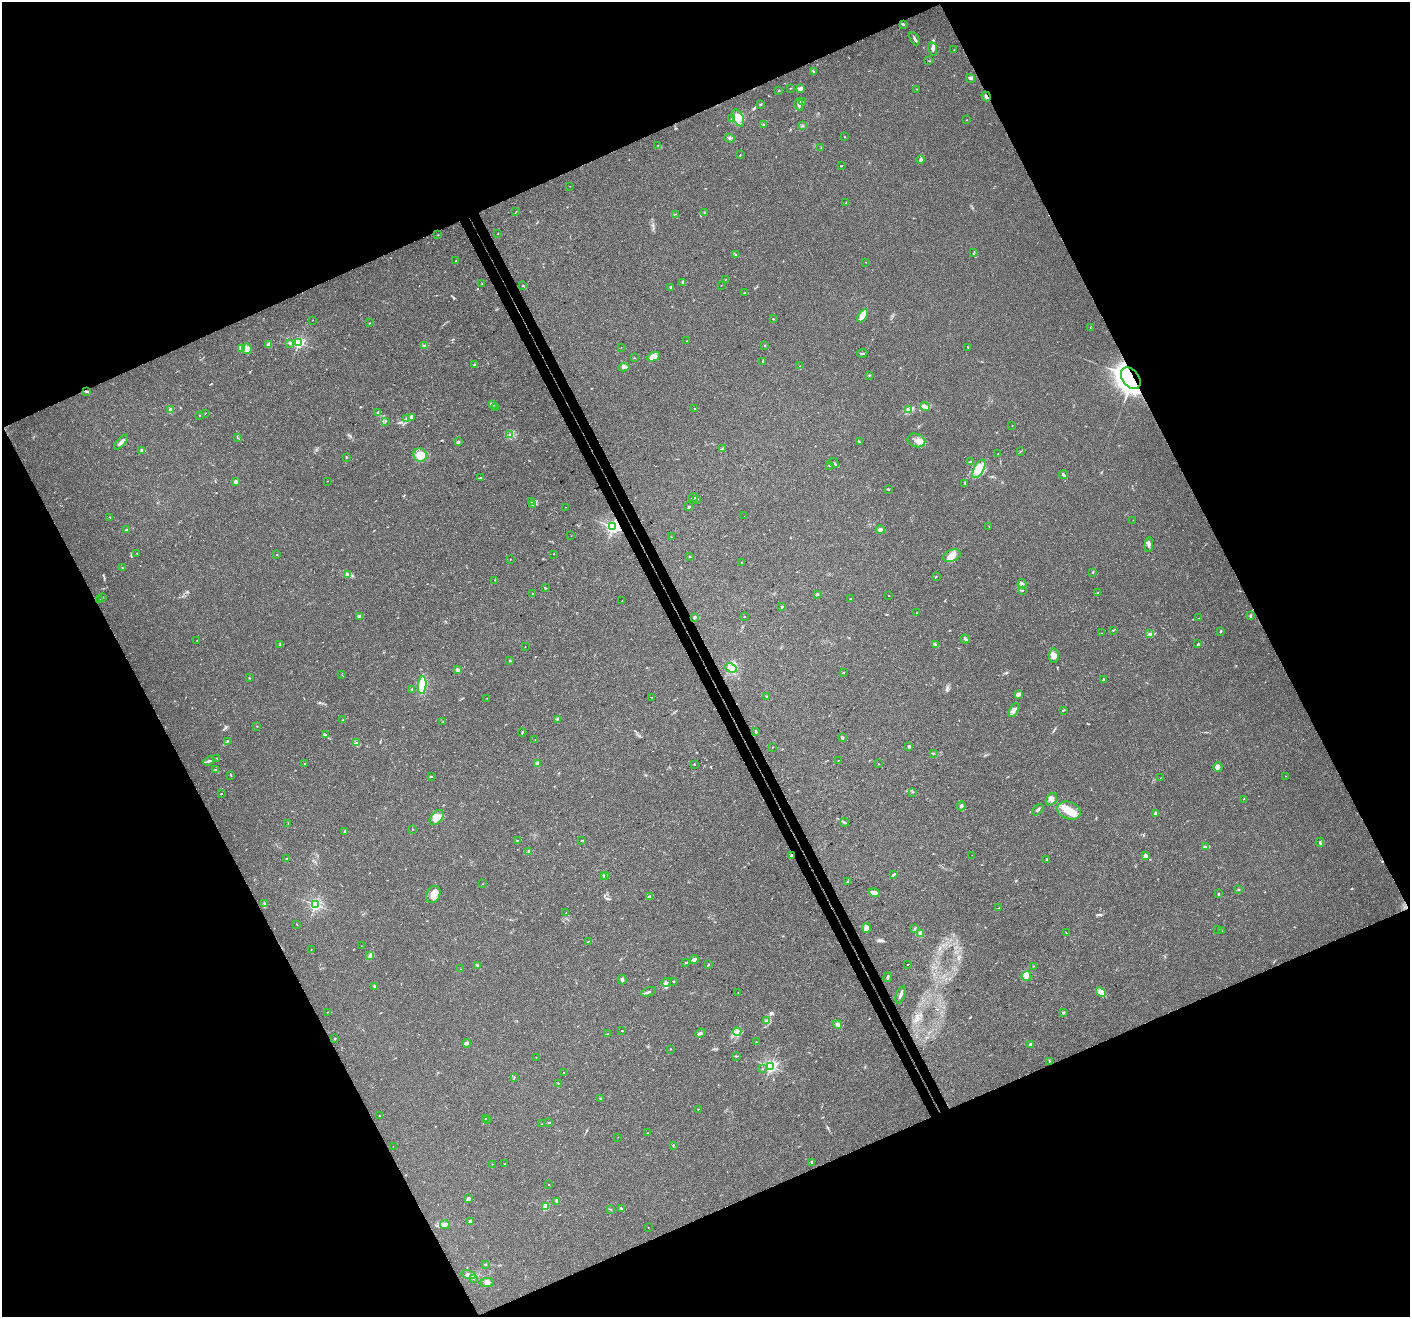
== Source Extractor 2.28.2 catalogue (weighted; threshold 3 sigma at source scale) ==
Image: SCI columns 67-5698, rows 220-5476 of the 5761 x 5639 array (HDU 1 of 3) = the unmasked area's bounding box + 8 px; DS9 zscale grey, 4 x 4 block average (1 PNG px = mean of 4 x 4 image px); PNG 1412 x 1319 px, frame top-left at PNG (2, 2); each listed source drawn as its Kron ellipse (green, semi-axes under 4 px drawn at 4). Shown black and unused: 45% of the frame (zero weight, under 3 of 4 exposures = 7% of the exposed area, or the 3 px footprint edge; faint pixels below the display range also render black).
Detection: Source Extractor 2.28.2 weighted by HDU 2 'WHT'. Background 0.0499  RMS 0.0041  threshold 0.0185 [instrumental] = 3 sigma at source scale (4.5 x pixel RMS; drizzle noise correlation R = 1.50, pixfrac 1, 0.0396/0.0396 arcsec/px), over >= 5 px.
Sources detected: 352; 1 too faint to see at this stretch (4 x 4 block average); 1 cosmic-ray / hot-pixel residue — neither listed nor drawn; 8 coinciding with a brighter row at this scale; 25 inside a brighter listed object's ellipse — not listed separately; the other 317 listed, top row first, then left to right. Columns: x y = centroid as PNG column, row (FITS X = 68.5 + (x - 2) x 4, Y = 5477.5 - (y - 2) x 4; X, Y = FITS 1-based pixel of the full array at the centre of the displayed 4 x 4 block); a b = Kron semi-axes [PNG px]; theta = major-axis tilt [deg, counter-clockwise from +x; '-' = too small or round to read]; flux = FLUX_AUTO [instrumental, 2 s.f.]
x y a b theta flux
903 24 3 2 - 3.4
914 39 7 2 -63 5.2
933 49 7 3 -82 7.4
954 50 2 2 - 0.74
929 61 2 2 - 0.73
813 71 2 2 - 2.4
971 78 4 3 - 4
790 88 2 2 - 1
801 89 4 2 - 3.4
917 89 2 2 - 0.83
779 91 2 2 - 1.4
986 96 5 2 - 6.9
802 102 3 2 - 1.6
760 104 3 2 - 1.4
799 105 6 3 -78 6
738 118 9 5 -64 18
732 119 3 3 - 3.5
967 120 2 2 - 0.62
763 125 2 2 - 1.2
803 126 2 2 - 2
844 136 2 2 - 1.1
730 138 5 2 - 3.5
658 145 2 2 - 0.76
821 147 2 2 - 1.4
740 155 2 2 - 1.1
921 160 4 2 - 4.7
841 166 3 2 - 1.3
570 186 2 2 - 0.52
846 203 3 2 - 0.96
516 212 2 2 - 0.8
704 213 2 2 - 0.87
675 214 2 2 - 0.58
498 234 2 2 - 0.56
438 235 2 2 - 0.91
973 253 2 2 - 1.2
736 255 2 2 - 0.79
456 261 2 2 - 1.2
866 262 2 2 - 0.87
725 280 2 2 - 0.77
683 282 4 2 - 2.8
482 283 2 2 - 0.71
721 285 2 2 - 0.64
523 286 2 2 - 0.98
671 287 3 2 - 2.7
745 293 4 2 - 2.4
863 316 7 3 60 49
773 319 2 2 - 1.6
313 320 2 2 - 0.84
369 323 2 2 - 0.64
1090 328 2 2 - 0.92
687 341 2 2 - 1.7
290 343 2 2 - 3.8
299 343 2 2 - 360
268 345 3 3 - 8
765 345 2 2 - 2
424 346 2 2 - 1.8
621 347 2 2 - 0.72
968 347 2 2 - 1.3
241 348 2 2 - 53
247 349 5 4 - 18
862 353 5 2 - 3
654 357 7 3 24 16
634 358 2 2 - 0.73
763 361 3 2 - 2.4
474 364 2 2 - 1.6
800 366 2 2 - 0.68
624 367 5 2 - 4.9
869 375 2 2 - 1.6
1131 378 12 8 -52 1600
86 391 4 2 - 3.4
493 405 4 2 - 5.5
925 406 5 3 - 5.7
495 407 3 2 - 6.8
171 409 3 2 - 4.8
695 409 2 2 - 1.5
909 410 3 2 - 2.4
205 413 3 2 - 0.91
378 413 4 2 - 3.5
200 415 2 2 - 0.86
411 417 3 3 - 3.7
406 419 4 2 - 3.6
385 421 2 2 - 1.3
1012 426 2 2 - 1.1
509 434 3 2 - 1.5
238 438 2 2 - 1.1
916 440 9 6 -22 13
121 442 9 2 48 8.4
458 442 4 2 - 3.9
859 442 3 2 - 1.4
722 449 4 2 - 1
142 450 4 4 - 5.1
1020 451 2 2 - 1.5
998 454 2 2 - 0.64
420 455 7 6 - 30
347 457 2 2 - 1.8
970 462 4 2 - 3.8
834 463 5 2 - 4.4
829 465 2 2 - 1.4
979 469 10 5 61 25
1063 475 4 2 - 4.3
480 478 3 2 - 2.7
327 481 2 2 - 0.75
236 482 2 2 - 26
965 483 2 2 - 1.6
888 489 2 2 - 2.7
693 497 5 2 - 4.1
697 499 3 2 - 1.6
532 502 2 2 - 1.5
533 505 3 2 - 1.1
566 507 2 2 - 0.57
688 507 2 2 - 2.4
744 516 2 2 - 0.26
110 517 2 2 - 1.2
1133 520 2 2 - 0.5
989 526 2 2 - 0.76
613 527 2 2 - 680
126 530 3 2 - 3.4
880 530 4 3 - 7.6
571 536 2 2 - 0.54
671 537 2 2 - 1.2
1149 545 7 3 85 6.2
137 553 2 2 - 0.79
553 554 2 2 - 0.89
277 555 2 2 - 1.1
952 556 9 5 21 18
690 557 2 2 - 2.4
510 559 2 2 - 0.73
742 562 2 2 - 1.8
122 568 2 2 - 0.85
1093 572 2 2 - 1.4
347 575 4 3 - 4.5
936 576 2 2 - 1.3
495 580 2 2 - 0.64
1022 584 5 4 - 6.2
545 588 2 2 - 1.3
1022 590 2 2 - 1.5
1097 593 3 2 - 1.4
533 594 2 2 - 1.4
817 594 3 2 - 2.4
889 596 2 2 - 0.94
102 597 2 2 - 1.6
850 599 2 2 - 2.1
99 600 3 2 - 1.6
622 601 2 2 - 0.67
782 606 2 2 - 2.7
917 612 2 2 - 1.6
359 616 3 2 - 3.5
1250 616 3 2 - 3.3
744 617 2 2 - 0.73
695 618 2 2 - 4.8
1199 618 2 2 - 0.48
1113 630 2 2 - 0.94
1220 631 3 2 - 2.1
1101 633 2 2 - 0.6
1150 634 2 2 - 3.6
965 639 5 2 - 3.8
197 640 2 2 - 0.54
936 644 2 2 - 2
1198 644 4 2 - 2.2
280 645 2 2 - 1.1
525 647 2 2 - 0.79
1054 656 7 5 86 12
510 660 2 2 - 1.8
731 668 6 4 -22 10
458 670 4 3 - 5.4
843 673 2 2 - 2
342 675 2 2 - 0.56
249 678 3 2 - 1.1
1103 680 3 2 - 2
422 685 9 3 83 58
412 689 3 2 - 1.3
1018 694 4 3 - 8.5
766 696 2 2 - 1.4
651 697 3 2 - 0.87
487 698 2 2 - 0.49
1014 710 7 3 62 10
1063 710 3 2 - 2.7
557 719 2 2 - 1
343 720 2 2 - 0.89
443 721 2 2 - 0.92
257 726 2 2 - 0.7
756 732 3 2 - 2.2
522 733 4 2 - 1.9
325 735 3 2 - 2.8
842 738 3 2 - 5.1
535 740 2 2 - 0.69
227 742 3 2 - 1.5
357 743 3 2 - 2.9
909 746 3 2 - 3.6
772 747 2 2 - 0.66
933 753 2 2 - 1.2
217 758 2 2 - 1.4
838 760 2 2 - 0.91
209 761 6 2 23 4.8
537 763 2 2 - 1.2
305 764 3 2 - 1.5
694 764 2 2 - 4.7
878 764 2 2 - 0.64
1218 767 5 4 - 8.4
215 770 2 2 - 1.1
231 775 3 2 - 1.6
1286 776 2 2 - 1.2
431 777 2 2 - 1.7
1160 778 2 2 - 0.45
913 792 2 2 - 1.3
221 794 2 2 - 1.5
1051 799 7 5 52 11
1243 799 2 2 - 0.67
961 806 4 2 - 4.5
1038 810 6 2 46 4.2
1069 810 12 8 -19 38
1156 813 2 2 - 21
437 817 9 5 50 16
844 822 4 2 - 2.9
288 824 3 2 - 1.4
412 829 2 2 - 0.74
345 831 2 2 - 3.4
517 840 2 2 - 0.82
581 840 2 2 - 1
1320 842 4 2 - 3.4
1206 846 2 2 - 1.8
529 851 2 2 - 1.2
972 855 2 2 - 0.52
791 856 4 2 - 4.3
1145 856 4 3 - 9.2
287 859 3 2 - 1.5
1046 859 3 2 - 1.9
893 874 4 2 - 3.3
603 876 3 2 - 10
605 876 3 2 - 2.3
848 881 3 2 - 2.4
482 884 2 2 - 1.1
1238 890 2 2 - 1.4
874 893 5 3 - 13
433 894 9 6 63 22
1218 894 3 2 - 2
649 896 3 2 - 2
265 904 2 2 - 1.3
315 904 2 2 - 510
999 908 2 2 - 0.69
566 913 2 2 - 0.62
297 925 2 2 - 1
866 928 5 4 - 14
915 928 3 2 - 2
1218 929 2 2 - 0.75
1222 931 2 2 - 0.5
1066 933 2 2 - 1.1
920 934 4 3 - 6.9
588 941 2 2 - 1.3
361 946 2 2 - 0.54
311 949 2 2 - 0.79
370 956 4 2 - 3.9
694 960 4 3 - 7.9
686 962 3 2 - 1.9
709 964 2 2 - 1.5
908 964 2 2 - 1.3
477 965 3 2 - 1.9
1034 966 2 2 - 0.92
461 969 2 2 - 0.52
1026 976 5 5 - 9
888 977 5 2 - 3.1
622 980 5 2 - 4.9
673 981 3 2 - 1.5
666 982 5 3 - 4.9
374 986 2 2 - 1.1
649 992 8 2 19 5.3
1101 992 5 3 - 19
738 993 2 2 - 0.62
901 995 9 2 69 6.4
327 1012 2 2 - 0.56
1063 1013 2 2 - 8.9
767 1021 2 2 - 1.4
838 1024 4 3 - 7.2
622 1031 2 2 - 1.6
737 1032 4 3 - 8.6
700 1033 5 2 - 4.6
608 1034 3 2 - 1.3
335 1039 3 2 - 1.4
756 1042 2 2 - 1.2
467 1043 4 2 - 9.5
1031 1044 3 2 - 4.7
670 1049 2 2 - 1.4
736 1056 3 2 - 1.8
536 1057 2 2 - 1.2
1049 1061 2 2 - 0.67
770 1066 2 2 - 530
762 1069 2 2 - 0.98
564 1072 2 2 - 1.8
514 1077 2 2 - 1.1
558 1083 2 2 - 1.3
600 1098 2 2 - 1.3
698 1109 2 2 - 0.98
379 1116 2 2 - 0.65
485 1118 2 2 - 0.78
487 1120 2 2 - 1.2
549 1123 2 2 - 2.4
542 1124 2 2 - 0.82
648 1133 2 2 - 0.94
618 1137 2 2 - 0.65
673 1145 2 2 - 1.5
393 1146 2 2 - 0.35
811 1162 4 2 - 2
492 1164 2 2 - 0.57
505 1164 2 2 - 1.7
549 1184 2 2 - 0.8
468 1198 4 2 - 4.3
556 1201 3 2 - 2.9
545 1207 2 2 - 110
621 1208 4 2 - 2.5
611 1209 2 2 - 1.2
470 1221 3 2 - 7.7
445 1225 5 4 - 7.2
648 1227 2 2 - 0.58
486 1264 2 2 - 1.8
468 1275 7 3 -14 9
474 1278 2 2 - 1.2
487 1283 7 4 7 12
Overlapping masked pixels (flux is a lower limit): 5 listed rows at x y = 986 96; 1131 378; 86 391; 613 527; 791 856
Diffuse or blended objects may show on this block-average render without a row.